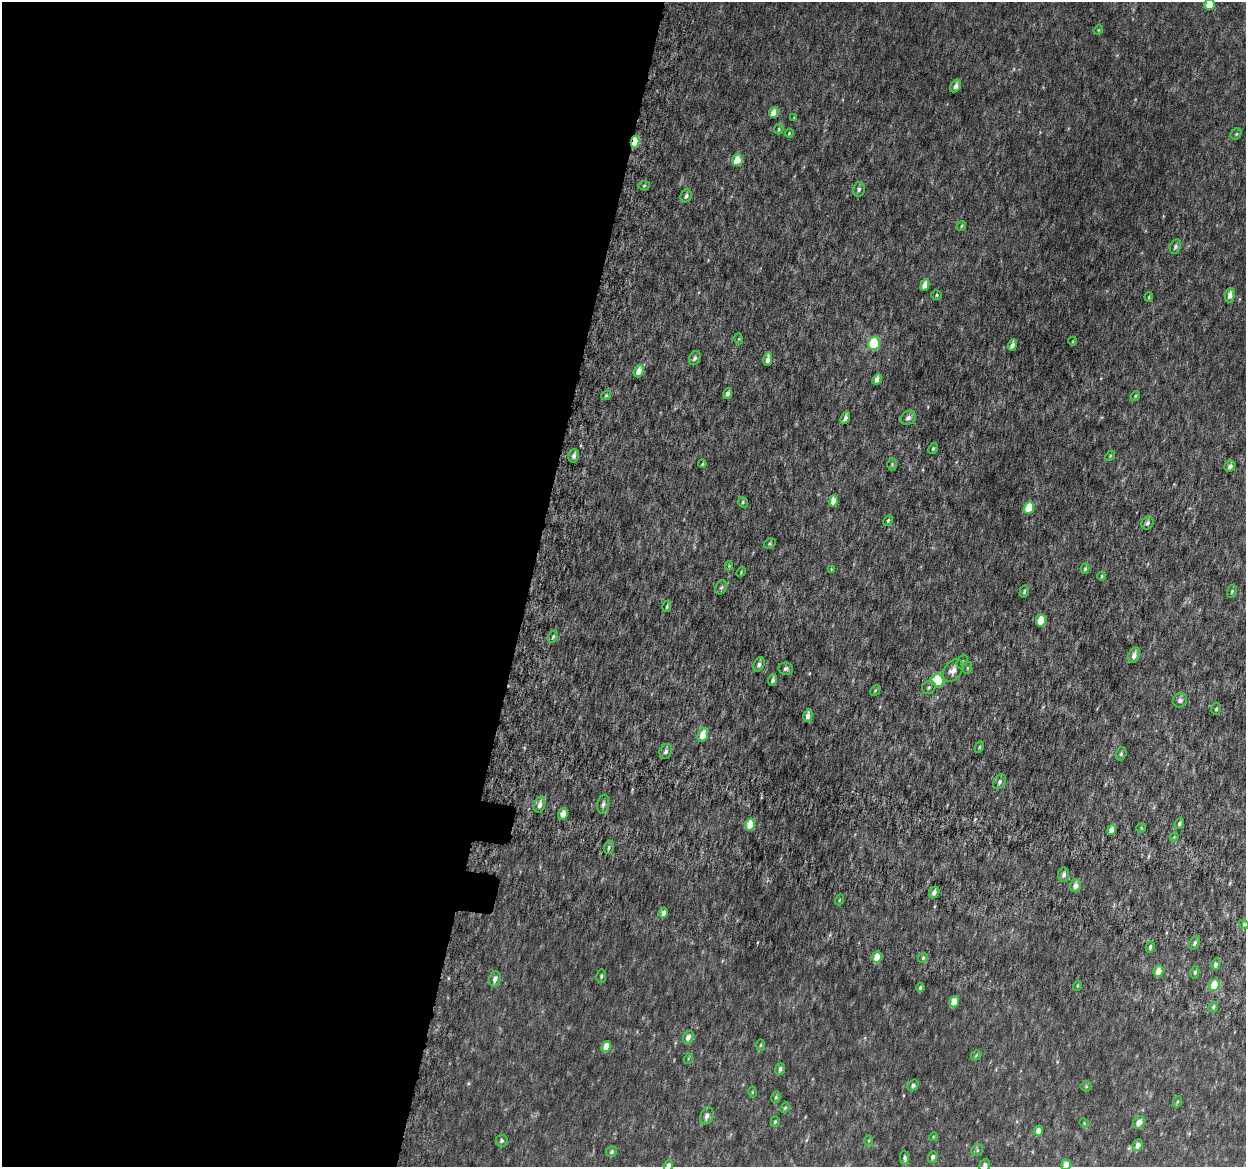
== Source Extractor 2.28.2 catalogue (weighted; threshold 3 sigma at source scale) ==
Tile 5 of 4 x 4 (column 1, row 2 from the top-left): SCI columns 50-1293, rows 2640-3804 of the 5084 x 5337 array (HDU 1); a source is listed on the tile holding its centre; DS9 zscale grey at full resolution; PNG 1248 x 1169 px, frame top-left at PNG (2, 2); each listed source drawn as its Kron ellipse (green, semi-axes under 4 px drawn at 4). Shown black and unused: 43% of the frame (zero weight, under 6 of 12 exposures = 5% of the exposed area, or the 3 px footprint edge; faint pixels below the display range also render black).
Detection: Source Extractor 2.28.2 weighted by HDU 2 'WHT'; one run over the whole footprint, this tile lists its part. Background 0.00174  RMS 0.0014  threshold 0.00566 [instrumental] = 3 sigma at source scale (4.09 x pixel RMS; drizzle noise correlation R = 1.36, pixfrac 0.8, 0.0396/0.0396 arcsec/px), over >= 5 px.
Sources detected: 130; all 130 listed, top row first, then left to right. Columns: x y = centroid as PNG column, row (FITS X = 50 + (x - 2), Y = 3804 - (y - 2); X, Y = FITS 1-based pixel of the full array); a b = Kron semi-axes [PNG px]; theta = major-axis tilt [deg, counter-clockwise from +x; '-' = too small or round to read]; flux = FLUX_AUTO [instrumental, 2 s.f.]
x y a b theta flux
1209 4 5 5 - 2.6
1098 30 5 4 - 0.12
956 86 7 5 60 0.6
774 113 6 4 64 0.98
794 118 3 3 - 0.11
779 129 5 4 - 0.17
789 133 4 3 - 0.11
1236 134 6 5 - 0.17
635 142 6 4 78 4.6
737 160 6 5 - 2
644 186 5 3 - 0.17
859 189 7 6 - 0.35
686 196 6 5 - 0.4
961 226 5 4 - 0.15
1175 246 7 5 66 0.31
925 285 6 4 67 0.98
936 295 5 5 - 0.16
1230 295 7 5 82 0.67
1149 297 4 4 - 0.13
739 339 5 3 - 0.12
1073 341 4 3 - 0.096
874 344 6 5 - 9.4
1012 345 6 4 69 0.55
695 358 7 5 64 0.35
768 359 7 4 82 0.66
639 371 6 5 - 1.1
877 379 5 4 - 0.66
727 394 5 4 - 0.39
606 395 5 4 - 0.19
1135 396 5 4 - 0.15
845 418 6 4 66 0.46
908 418 8 6 38 0.5
933 448 6 4 63 0.16
574 456 7 5 76 0.41
1110 456 5 4 - 0.15
702 464 4 3 - 0.16
892 464 6 5 - 0.17
1230 466 6 5 - 0.39
834 501 6 4 77 1.3
743 502 5 5 - 0.19
1029 508 6 5 - 2.8
888 520 5 4 - 0.19
1147 523 7 5 57 0.34
770 544 6 4 36 0.17
729 566 4 4 - 0.12
831 569 4 4 - 0.11
1085 569 5 4 - 0.21
741 572 5 3 - 0.12
1102 576 4 4 - 0.15
721 587 7 5 66 0.28
1024 591 6 4 77 0.24
1232 591 6 5 - 0.21
667 606 6 4 75 0.2
1041 621 6 5 - 2.5
553 636 6 4 64 0.21
1134 655 8 5 71 0.65
962 662 7 5 63 0.2
759 664 7 5 64 0.38
967 668 6 4 71 0.16
786 669 7 6 - 0.31
953 670 13 8 53 0.9
773 680 6 4 74 0.34
938 680 6 6 - 6.3
929 687 7 6 - 0.25
875 690 6 3 45 0.14
1180 700 7 7 - 0.42
1216 709 6 4 74 0.19
808 716 6 4 80 0.7
703 735 7 5 72 1.6
979 747 6 4 62 0.16
666 751 7 6 - 0.42
1121 754 7 5 74 0.22
999 782 8 5 60 0.39
603 804 9 5 78 0.44
540 805 8 5 75 0.64
563 814 6 4 68 0.91
1179 824 6 4 65 0.26
750 825 6 5 - 2.2
1141 828 5 5 - 0.14
1112 830 5 4 - 1
1174 837 4 3 - 0.11
609 847 6 5 - 0.28
1064 875 7 5 85 0.39
1076 886 6 5 - 0.64
934 892 6 5 - 0.52
839 900 5 3 - 0.11
664 913 5 4 - 0.6
1244 924 5 4 - 0.16
1195 943 7 5 61 0.32
1150 947 6 4 74 0.26
877 957 5 4 - 1.7
923 958 5 4 - 0.2
1216 964 6 4 75 0.42
1158 971 6 5 - 1.2
1195 972 6 4 79 0.23
601 976 7 5 81 0.23
495 979 8 5 75 0.65
1214 985 6 5 - 2.1
1077 986 5 3 - 0.13
920 988 4 3 - 0.22
954 1002 6 4 70 1.6
1213 1007 5 4 - 0.22
688 1037 6 5 - 0.76
760 1045 6 4 88 0.18
606 1047 5 4 - 1.5
976 1055 6 4 46 0.17
688 1059 5 3 - 0.14
780 1069 6 5 - 0.36
913 1085 6 5 - 0.36
1086 1086 5 5 - 0.16
752 1092 5 3 - 0.11
776 1097 6 4 75 0.21
1177 1102 5 3 - 0.14
785 1108 5 4 - 0.17
707 1116 9 6 70 0.63
775 1122 5 4 - 0.19
1139 1122 7 5 58 0.94
1084 1123 5 4 - 0.13
1038 1131 5 4 - 0.86
933 1137 4 3 - 0.1
502 1141 6 6 - 0.3
869 1141 5 3 - 0.15
1138 1145 6 5 - 0.77
977 1150 6 5 - 0.22
612 1152 6 5 - 0.27
933 1157 6 4 69 0.43
905 1158 7 4 -87 0.32
985 1165 6 5 - 0.52
1066 1165 5 5 - 1.4
668 1166 5 4 - 0.51
Overlapping masked pixels (flux is a lower limit): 1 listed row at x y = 635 142
Isophote crosses this tile's border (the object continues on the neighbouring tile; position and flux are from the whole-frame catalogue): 4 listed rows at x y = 1209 4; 985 1165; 1066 1165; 668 1166